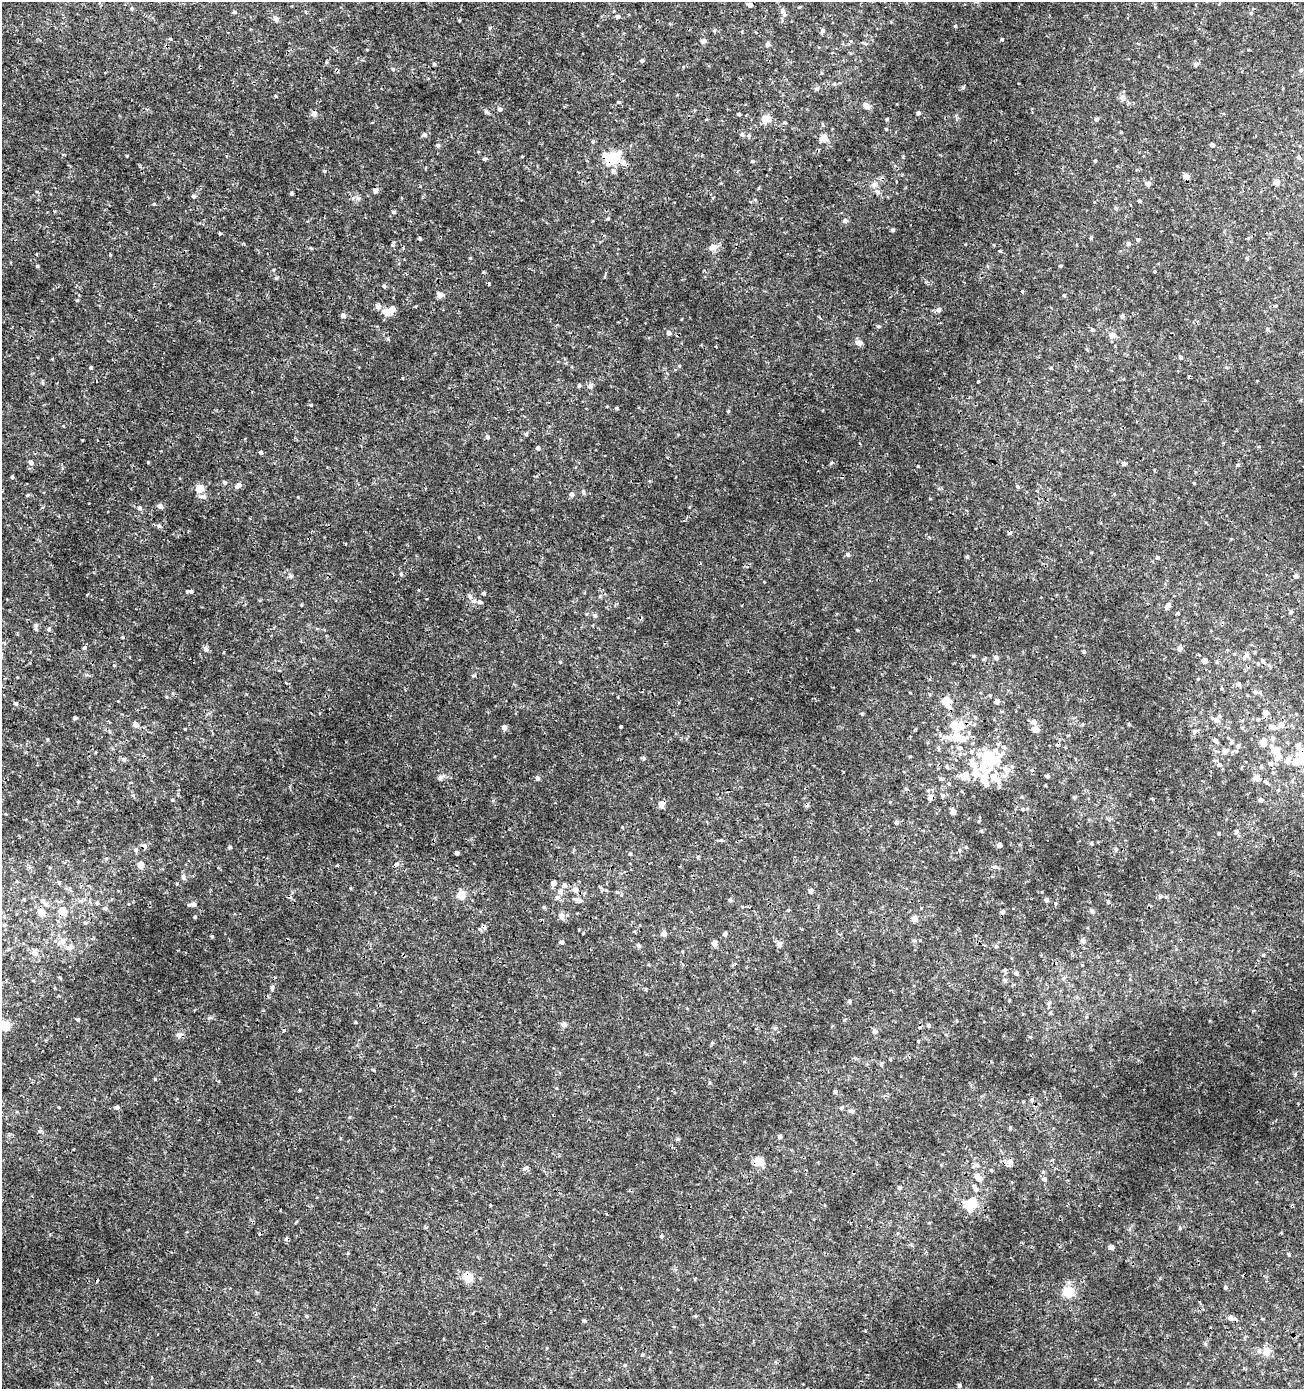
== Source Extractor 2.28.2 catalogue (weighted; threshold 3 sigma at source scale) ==
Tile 11 of 4 x 4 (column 3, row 3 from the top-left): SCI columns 2878-4179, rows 1389-2775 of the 5691 x 5560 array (HDU 1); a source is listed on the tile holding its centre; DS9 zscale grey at full resolution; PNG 1306 x 1391 px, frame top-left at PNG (2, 2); no overlay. Shown black and unused: <1% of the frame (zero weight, under 3 of 4 exposures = <1% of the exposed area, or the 3 px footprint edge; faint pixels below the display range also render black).
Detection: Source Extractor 2.28.2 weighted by HDU 2 'WHT'; one run over the whole footprint, this tile lists its part. Background 0.00201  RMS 0.001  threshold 0.00451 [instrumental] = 3 sigma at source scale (4.5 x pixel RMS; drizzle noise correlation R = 1.50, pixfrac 1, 0.0396/0.0396 arcsec/px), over >= 5 px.
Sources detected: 339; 2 inside a brighter object's white glare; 10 cosmic-ray / hot-pixel residue — not listed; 23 inside a brighter listed object's ellipse — not listed separately; the other 304 listed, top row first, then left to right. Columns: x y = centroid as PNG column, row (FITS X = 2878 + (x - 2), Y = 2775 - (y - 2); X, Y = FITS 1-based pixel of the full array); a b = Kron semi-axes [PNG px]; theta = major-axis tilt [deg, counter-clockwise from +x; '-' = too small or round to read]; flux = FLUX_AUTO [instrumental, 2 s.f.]
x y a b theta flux
750 5 5 4 - 0.43
132 8 5 4 - 0.13
783 11 9 7 -80 0.36
234 12 4 4 - 0.12
1251 13 5 4 - 0.15
617 16 6 5 - 0.2
276 19 7 6 - 0.27
459 20 5 3 - 0.1
955 26 4 4 - 0.11
823 30 5 5 - 0.23
170 39 5 3 - 0.085
1002 39 4 4 - 0.14
704 41 6 5 - 0.33
767 44 6 5 - 0.21
642 60 4 4 - 0.19
434 64 4 4 - 0.15
1195 65 5 5 - 0.17
393 69 5 4 - 0.11
1301 70 5 3 - 0.11
835 84 5 3 - 0.11
817 89 6 5 - 0.2
276 96 5 3 - 0.079
1122 97 7 7 - 0.33
618 102 4 4 - 0.11
866 106 8 6 -44 0.49
564 107 3 3 - 0.097
500 109 5 4 - 0.29
486 111 9 4 -36 0.19
314 113 8 6 -88 0.24
918 113 4 4 - 0.22
739 114 4 3 - 0.17
765 119 10 8 -13 0.8
887 119 4 4 - 0.15
1096 119 5 4 - 0.15
785 122 5 4 - 0.13
886 129 4 3 - 0.11
742 134 6 4 -68 0.17
424 135 6 6 - 0.2
824 138 10 9 - 0.69
593 141 5 4 - 0.15
438 145 6 4 45 0.13
1212 145 4 4 - 0.3
1298 157 5 5 - 0.25
612 158 14 10 7 4.1
484 159 5 4 - 0.15
1095 160 4 3 - 0.1
752 161 5 4 - 0.13
324 171 5 4 - 0.11
613 171 7 6 - 0.32
1186 176 7 6 - 0.4
1277 182 7 6 - 0.49
1148 183 6 5 - 0.29
375 190 5 5 - 0.38
877 192 8 6 -39 0.35
291 193 3 3 - 0.16
194 196 5 4 - 0.21
1139 201 4 3 - 0.13
154 204 5 3 - 0.086
394 212 5 4 - 0.14
845 221 5 5 - 0.32
893 230 5 4 - 0.16
1091 238 4 4 - 0.13
1248 238 5 3 - 0.1
420 239 5 3 - 0.11
1138 240 5 5 - 0.15
1128 243 5 5 - 0.26
713 247 13 8 27 0.53
1000 251 3 3 - 0.12
110 255 4 3 - 0.089
470 258 4 3 - 0.08
1247 258 4 4 - 0.13
37 266 3 3 - 0.12
1154 271 3 3 - 0.33
276 278 5 4 - 0.12
384 286 5 4 - 0.19
1022 292 5 3 - 0.1
440 295 8 6 -7 0.43
1064 295 4 4 - 0.097
77 300 5 3 - 0.087
939 310 6 6 - 0.32
387 313 12 9 -36 0.7
343 315 6 6 - 0.29
1122 316 6 5 - 0.16
819 317 4 3 - 0.094
668 333 5 5 - 0.25
1112 335 9 7 -8 0.51
859 343 8 6 -14 0.43
1180 357 5 4 - 0.18
679 366 5 3 - 0.092
91 368 4 4 - 0.14
1051 368 4 4 - 0.081
978 381 3 2 - 0.08
579 385 5 4 - 0.15
590 385 8 6 29 0.31
311 405 4 4 - 0.11
616 408 4 4 - 0.11
728 411 5 3 - 0.11
526 434 6 4 47 0.13
487 437 5 4 - 0.24
538 448 4 4 - 0.27
260 452 4 4 - 0.17
31 462 6 5 - 0.32
148 462 4 3 - 0.092
1123 463 6 5 - 0.2
1238 465 4 4 - 0.12
12 477 4 3 - 0.15
224 482 5 5 - 0.19
1194 483 4 3 - 0.073
238 485 7 5 42 0.5
1017 486 5 4 - 0.15
200 489 12 9 23 0.88
583 491 6 5 - 0.14
572 494 5 5 - 0.35
27 495 5 4 - 0.12
160 506 5 4 - 0.54
139 508 5 5 - 0.23
159 526 6 5 - 0.21
848 554 6 5 - 0.16
967 557 5 4 - 0.16
1157 557 4 4 - 0.16
401 574 5 4 - 0.12
291 576 6 5 - 0.17
1296 576 6 5 - 0.19
190 591 7 4 -3 0.25
484 593 4 4 - 0.23
470 596 8 6 -73 0.25
474 601 6 5 - 0.26
301 605 4 3 - 0.084
1168 605 8 6 58 0.33
1178 613 4 3 - 0.14
1290 613 5 4 - 0.13
595 615 6 5 - 0.17
36 625 6 5 - 0.21
49 629 5 5 - 0.15
84 648 5 4 - 0.13
1179 648 7 6 - 0.28
205 649 7 6 - 0.25
1084 651 4 4 - 0.14
1246 655 12 5 52 0.36
973 656 4 4 - 0.11
996 657 5 5 - 0.28
1205 660 5 5 - 0.65
1262 660 6 4 -71 0.13
560 662 4 4 - 0.089
1217 662 5 4 - 0.12
1258 664 5 3 - 0.091
114 665 4 3 - 0.089
1269 665 6 4 -44 0.14
473 676 7 3 19 0.12
1238 684 5 5 - 0.36
1222 688 4 3 - 0.099
1255 692 6 5 - 0.21
945 701 10 9 - 1.3
997 701 5 4 - 0.33
16 704 5 4 - 0.15
1265 713 6 6 - 0.46
75 718 6 4 43 0.12
1258 719 5 4 - 0.13
1216 720 7 6 - 0.41
1034 722 6 5 - 0.57
954 723 9 6 -16 0.37
1129 724 4 4 - 0.097
136 725 8 6 -27 0.32
1281 725 6 6 - 0.64
504 727 6 5 - 0.4
621 727 3 2 - 0.1
1272 727 8 6 -19 0.56
1242 728 5 3 - 0.11
185 729 3 2 - 0.076
1035 729 5 5 - 0.83
915 730 5 3 - 0.089
1195 731 8 4 8 0.2
957 737 13 13 - 1.4
1272 738 7 6 - 0.28
1216 741 6 5 - 0.27
1231 742 7 5 57 0.19
1263 742 9 8 - 0.8
1237 746 6 5 - 0.21
1301 750 29 20 -71 3.2
995 751 41 22 -46 3.5
1225 751 7 6 - 0.43
1276 751 6 6 - 1.5
910 756 5 3 - 0.084
988 756 10 7 -35 4
644 758 5 5 - 0.15
1277 758 13 8 40 0.69
124 760 6 6 - 0.22
972 763 16 9 -65 1.2
1219 765 6 6 - 0.27
1261 767 6 4 0 0.13
1273 773 5 3 - 0.11
964 776 13 10 4 1.1
1047 776 4 3 - 0.19
441 778 8 6 40 0.3
537 778 5 5 - 0.25
1256 778 9 6 -5 0.62
985 779 34 13 84 2.2
906 789 5 4 - 0.14
930 797 9 6 67 0.47
1074 797 5 4 - 0.17
172 800 4 3 - 0.11
1261 800 5 5 - 0.32
661 804 8 7 - 0.41
1023 809 6 5 - 0.19
953 812 5 5 - 0.49
896 822 5 4 - 0.19
981 831 4 4 - 0.11
1237 831 6 6 - 0.22
1219 833 4 3 - 0.11
721 840 5 4 - 0.15
999 845 4 4 - 0.42
230 847 4 4 - 0.12
966 847 5 4 - 0.099
1116 849 5 5 - 0.14
136 850 5 5 - 0.23
457 853 4 3 - 0.28
630 854 4 3 - 0.13
140 864 6 5 - 0.84
994 867 8 5 5 0.22
183 877 6 5 - 0.29
16 881 5 3 - 0.097
553 883 5 5 - 0.55
564 885 5 5 - 0.38
575 890 7 6 - 0.54
560 891 6 6 - 0.41
811 891 6 5 - 0.23
461 895 9 8 - 0.97
557 897 6 6 - 0.28
24 899 5 4 - 0.12
578 900 12 5 -16 0.31
730 900 5 4 - 0.2
1046 900 5 4 - 0.24
42 901 7 5 -33 0.25
97 903 5 4 - 0.13
193 904 7 6 - 0.34
1055 904 5 4 - 0.15
544 907 4 4 - 0.13
105 908 5 5 - 0.19
788 910 4 4 - 0.098
62 911 12 11 - 0.94
42 912 11 9 -83 0.71
1003 912 5 5 - 0.2
561 916 9 7 -59 0.4
194 917 3 3 - 0.12
914 919 4 4 - 1
85 923 5 4 - 0.12
4 925 5 4 - 0.14
480 929 6 5 - 0.16
664 933 5 5 - 0.55
725 934 5 4 - 0.23
212 937 4 3 - 0.12
1082 940 8 5 -44 0.21
61 942 12 6 23 0.43
562 942 4 4 - 0.26
714 944 7 6 - 0.35
779 944 8 7 - 0.29
638 945 7 4 -49 0.16
71 947 7 7 - 0.31
35 953 9 7 -78 0.45
1263 955 4 4 - 0.12
1016 973 5 5 - 0.27
272 988 8 4 -90 0.15
849 1001 4 4 - 0.16
1048 1004 7 4 90 0.18
78 1019 5 4 - 0.13
844 1020 4 4 - 0.11
356 1022 4 3 - 0.088
564 1024 8 6 30 0.26
929 1025 5 5 - 0.17
5 1026 10 9 - 1.3
875 1031 6 6 - 0.22
179 1035 8 7 - 0.37
890 1060 5 3 - 0.096
155 1079 4 4 - 0.089
300 1090 4 3 - 0.095
835 1092 5 4 - 0.19
117 1107 5 4 - 0.23
841 1108 4 4 - 0.15
349 1117 5 3 - 0.091
1010 1127 5 5 - 0.11
40 1131 6 4 -16 0.15
780 1136 5 5 - 0.17
759 1161 11 9 -30 1.1
1010 1162 7 7 - 0.62
977 1165 7 6 - 0.27
525 1168 6 5 - 0.22
991 1170 4 4 - 0.11
978 1177 11 6 -57 0.78
1044 1179 5 5 - 0.3
899 1188 5 4 - 0.15
975 1188 11 5 -66 0.36
490 1205 4 2 - 0.073
971 1205 14 11 41 2.7
1180 1228 5 3 - 0.11
661 1236 4 4 - 0.14
1111 1247 5 5 - 0.31
468 1277 11 9 -60 1.2
1225 1288 5 4 - 0.16
1068 1292 12 11 - 1.7
306 1316 5 4 - 0.14
1230 1318 7 5 -4 0.48
1267 1352 11 11 - 0.8
625 1365 4 4 - 0.11
959 1386 5 5 - 0.23
Overlapping masked pixels (flux is a lower limit): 5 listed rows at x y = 612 158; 1301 750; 995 751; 930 797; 468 1277
Isophote crosses this tile's border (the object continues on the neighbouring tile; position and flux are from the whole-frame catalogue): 2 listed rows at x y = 1301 750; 5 1026
Unlisted compact peaks at least as high as the median listed source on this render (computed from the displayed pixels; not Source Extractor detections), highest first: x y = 963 87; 127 156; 862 714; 483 272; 209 1018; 926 282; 857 630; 358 198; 1289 1255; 1108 902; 374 1070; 273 270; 608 218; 677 1139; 350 888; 47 739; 585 1321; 43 383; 903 157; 177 883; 1295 1074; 374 1309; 393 245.